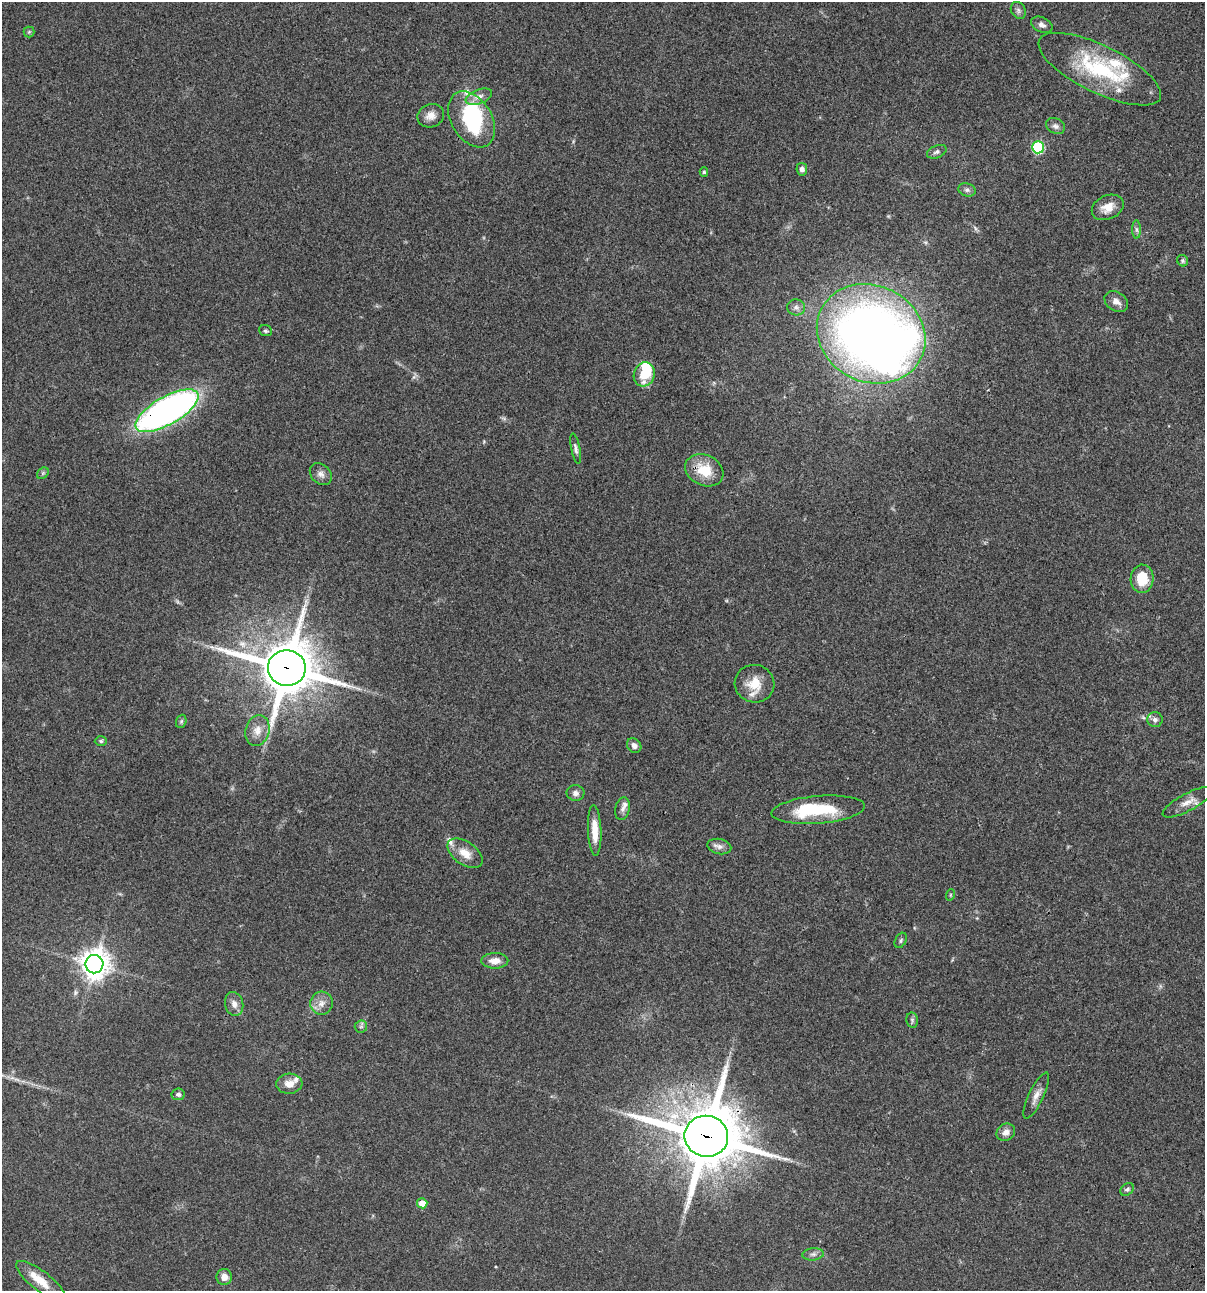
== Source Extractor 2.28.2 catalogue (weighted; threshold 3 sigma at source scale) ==
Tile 6 of 4 x 4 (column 2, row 2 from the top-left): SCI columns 1438-2640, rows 2697-3985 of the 5405 x 5390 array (HDU 1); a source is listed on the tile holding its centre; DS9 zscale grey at full resolution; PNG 1207 x 1293 px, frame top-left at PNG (2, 2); each listed source drawn as its Kron ellipse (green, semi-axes under 4 px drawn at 4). Shown black and unused: <1% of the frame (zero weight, under 3 of 4 exposures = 9% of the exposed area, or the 3 px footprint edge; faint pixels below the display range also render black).
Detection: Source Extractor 2.28.2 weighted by HDU 2 'WHT'; one run over the whole footprint, this tile lists its part. Background 0.0467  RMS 0.0052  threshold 0.0236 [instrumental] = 3 sigma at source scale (4.5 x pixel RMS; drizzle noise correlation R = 1.50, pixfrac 1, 0.05/0.05 arcsec/px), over >= 5 px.
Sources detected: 72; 1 too faint to see at this stretch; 4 inside a brighter object's white glare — neither listed nor drawn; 8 inside a brighter listed object's ellipse — not listed separately; the other 59 listed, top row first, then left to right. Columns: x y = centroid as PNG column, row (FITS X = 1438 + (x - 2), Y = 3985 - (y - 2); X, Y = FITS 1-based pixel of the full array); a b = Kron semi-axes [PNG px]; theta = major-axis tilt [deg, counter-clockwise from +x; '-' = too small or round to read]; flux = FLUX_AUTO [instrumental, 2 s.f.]
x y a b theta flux
1018 10 9 7 -60 1.5
1042 25 11 7 -25 2.1
29 32 5 5 - 0.68
1100 69 67 23 -26 45
479 97 14 7 20 3.2
431 116 13 11 20 4.2
472 119 30 20 -58 41
1055 126 10 7 -30 2
1038 147 6 6 - 49
937 152 10 6 21 1.6
802 169 6 5 - 2.2
704 172 5 4 - 0.71
967 190 9 6 -18 1.5
1108 207 17 12 24 6.1
1136 229 9 4 -89 1.2
1183 261 6 5 - 0.91
1116 302 13 9 -36 3.2
796 307 9 8 - 2
266 331 6 5 - 0.96
871 334 56 48 -27 440
644 374 12 10 73 12
167 411 35 14 30 200
576 449 15 4 -79 1.7
704 470 20 15 -24 13
43 473 6 5 - 0.86
321 474 12 9 -45 2.9
1142 579 14 11 87 13
287 668 19 18 - 2700
754 684 20 19 - 11
1155 720 7 7 - 1.7
181 721 7 5 69 0.79
257 730 15 12 74 5.3
101 741 6 5 - 0.79
634 746 8 6 -47 2.2
575 793 9 8 - 2.2
1188 802 28 8 28 5.4
623 809 11 7 79 2.3
818 810 47 14 5 26
595 830 25 6 -87 8
719 846 12 7 -12 2.4
465 853 20 11 -35 6.9
950 895 6 3 72 0.48
901 940 8 5 61 1
495 961 13 8 1 4.6
94 964 9 9 - 670
322 1003 11 11 - 3.9
234 1004 12 9 -76 3.2
912 1020 7 5 -79 1.1
361 1027 6 6 - 1.1
289 1084 13 10 4 4.7
178 1094 6 6 - 1.3
1036 1096 25 7 64 4.1
1006 1132 10 8 34 3.2
706 1136 22 20 -10 3900
1127 1189 7 5 43 1.1
422 1203 5 5 - 6.1
813 1254 11 6 5 1.8
224 1277 8 7 - 3.8
41 1281 31 10 -38 9.2
Overlapping masked pixels (flux is a lower limit): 3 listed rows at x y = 167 411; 287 668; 706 1136